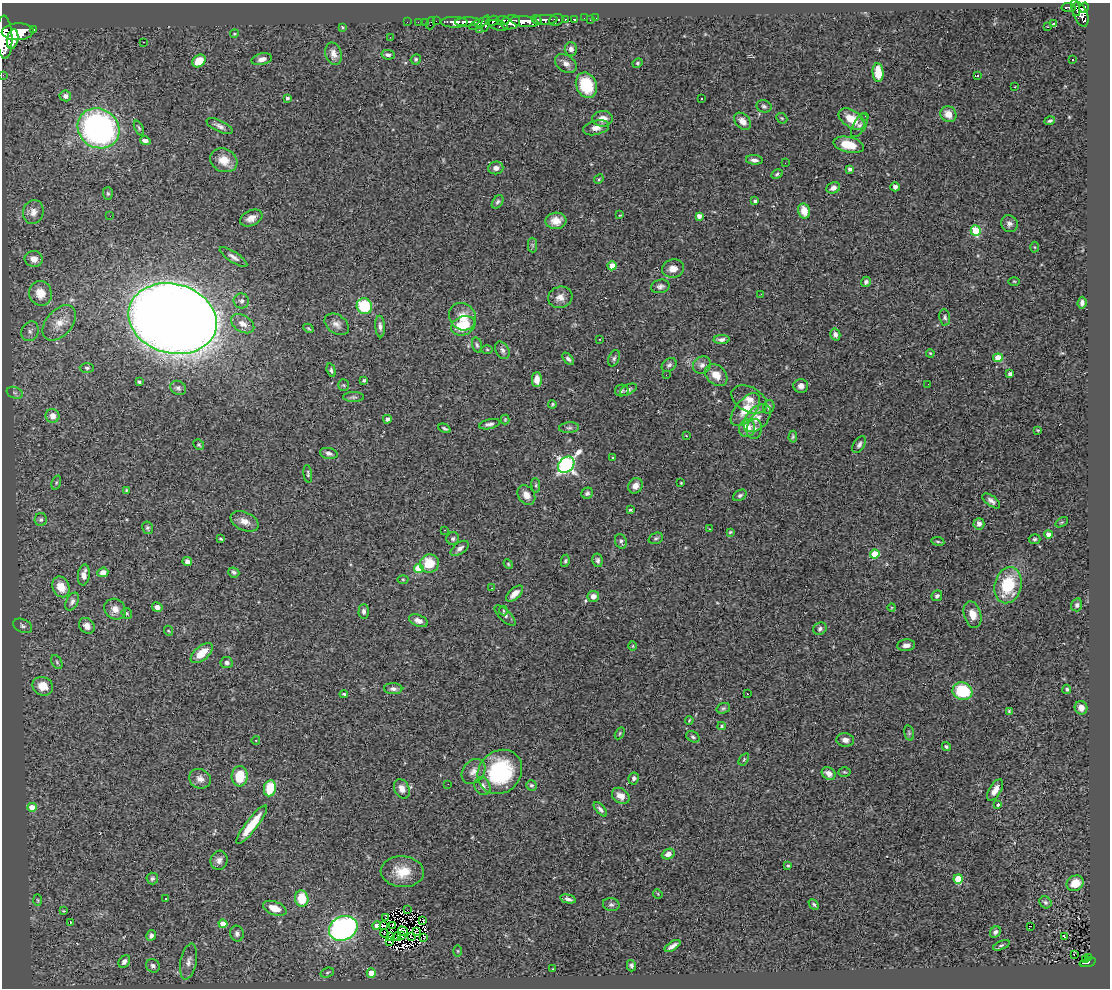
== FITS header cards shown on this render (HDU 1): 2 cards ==
NAXIS1  =                 1108
NAXIS2  =                  986

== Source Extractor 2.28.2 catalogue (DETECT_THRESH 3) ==
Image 1108 x 986 px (HDU 1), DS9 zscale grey, 1 PNG px = 1 image px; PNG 1112 x 990 px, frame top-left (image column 1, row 986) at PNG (2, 3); each listed source drawn as its Kron ellipse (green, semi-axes under 4 px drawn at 4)
Background 0.839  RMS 0.05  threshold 0.15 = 3 sigma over >= 5 px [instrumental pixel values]
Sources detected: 327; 9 with non-positive FLUX_AUTO (blend fragments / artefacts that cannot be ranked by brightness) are neither listed nor drawn; the other 318 listed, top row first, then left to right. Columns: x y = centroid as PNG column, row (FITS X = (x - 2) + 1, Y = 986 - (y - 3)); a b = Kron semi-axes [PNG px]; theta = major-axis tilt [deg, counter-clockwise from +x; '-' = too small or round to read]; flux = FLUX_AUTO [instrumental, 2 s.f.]
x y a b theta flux
1068 8 7 4 -3 160
1076 8 9 4 -77 230
1084 8 5 4 - 500
1080 14 13 7 -68 680
584 18 2 2 - 9.6
596 18 2 2 - 7.2
574 19 4 3 - 61
503 20 7 4 -3 330
536 20 5 3 - 420
545 20 12 4 1 1100
556 20 7 5 23 250
565 20 3 3 - 180
590 20 3 2 - 5.9
436 21 2 2 - 11
493 21 6 4 17 550
525 21 14 5 -7 1900
407 22 2 2 - 13
418 22 2 2 - 12
425 22 2 2 - 15
454 22 13 5 0 1300
467 22 12 4 2 1000
511 22 10 7 16 950
431 23 6 2 71 31
479 23 11 4 28 570
486 23 8 3 78 460
1054 24 4 3 - 12
498 25 10 5 -17 250
1047 26 3 2 - 5.4
342 27 3 3 - 4.5
34 29 3 3 - 110
479 30 3 3 - 3.2
18 32 16 8 2 3900
234 34 4 3 - 3
4 37 21 8 -88 4500
390 37 2 2 - 2.2
13 39 10 5 79 1700
143 42 2 2 - 1.6
571 49 6 6 - 13
333 54 11 8 -76 24
388 55 6 5 - 9.4
262 59 10 5 13 16
416 59 5 5 - 5.5
1072 60 3 2 - 2.9
199 61 7 5 42 56
566 63 12 8 -32 19
637 63 5 3 - 4.8
878 73 9 5 -86 67
3 75 2 2 - 6.5
977 75 3 2 - 4
586 85 13 10 -68 130
1015 87 3 2 - 5.2
65 96 6 5 - 12
287 98 4 3 - 6.3
701 99 3 3 - 15
764 106 8 6 -18 8.2
948 114 8 7 - 35
865 116 2 2 - 1.5
782 118 6 5 - 4.2
603 119 10 8 1 29
852 119 14 8 -34 68
743 121 10 7 -46 25
1050 121 5 4 - 6
859 125 13 6 59 13
219 126 14 5 -25 14
98 128 22 19 -34 970
139 128 8 4 -65 5.2
596 128 13 7 14 24
145 141 5 4 - 19
849 145 15 7 -13 69
224 160 14 11 -26 43
754 160 8 4 -5 12
785 163 2 2 - 1.7
496 168 7 6 - 15
850 169 4 4 - 11
777 174 6 4 31 5.2
599 179 5 4 - 3.7
895 187 5 4 - 11
833 188 7 5 24 15
108 193 6 5 - 5
755 201 4 4 - 9.6
498 202 7 5 57 7.4
804 211 7 6 - 43
33 212 12 10 76 24
620 215 3 2 - 2.9
110 216 2 2 - 25
699 216 4 4 - 17
251 218 12 7 25 22
556 221 10 8 5 32
1009 224 9 8 - 14
976 231 5 5 - 150
532 245 7 4 -89 5.7
1035 247 5 3 - 3.4
233 257 16 5 -33 15
34 259 9 8 - 25
612 266 4 4 - 56
673 269 11 9 11 25
1014 281 6 4 -1 3.9
866 282 5 4 - 7.1
660 286 9 6 13 10
40 293 12 11 - 54
761 294 3 2 - 4
560 297 12 10 16 27
241 301 8 7 - 11
1082 303 6 4 84 11
364 306 8 7 - 150
462 317 14 12 -49 45
945 317 8 5 -80 7.3
172 319 45 34 -15 8100
59 323 20 13 50 53
243 324 13 8 -31 28
337 324 13 9 -36 19
380 326 11 4 -86 11
463 326 12 9 22 98
308 328 5 3 - 3.5
30 331 10 8 64 16
835 334 6 5 - 13
600 339 3 2 - 4.4
722 340 8 4 3 13
477 345 8 4 -74 6.6
487 350 6 4 -1 3.7
502 350 9 6 -60 12
930 353 4 3 - 3.1
614 358 8 5 70 7.3
998 358 5 4 - 100
568 359 7 4 -47 9
669 365 8 6 43 8.9
702 365 9 8 - 15
87 368 7 5 -2 7
331 370 7 3 -74 5.9
1010 374 4 4 - 8.6
666 375 2 2 - 4.1
716 375 12 9 -43 44
537 379 7 5 90 26
364 380 3 3 - 5.4
139 382 3 3 - 5.9
928 384 2 2 - 2.2
343 385 5 5 - 5.2
801 386 7 7 - 18
178 388 8 6 -32 8.7
628 390 9 4 28 8.2
622 391 7 5 10 6.3
15 393 8 5 -18 9.1
354 397 10 5 0 8.2
749 399 19 12 -29 39
552 404 4 3 - 4.2
769 407 7 5 72 8.8
745 410 19 10 51 68
53 416 7 7 - 32
757 418 17 10 46 36
387 419 4 4 - 8.8
505 420 5 4 - 3.6
490 424 10 5 13 12
444 428 6 4 -26 6.3
569 428 10 5 5 8.9
747 428 9 8 - 47
754 429 10 7 85 16
1038 430 3 3 - 3.7
686 436 3 2 - 3.4
793 437 6 4 87 5.1
199 445 6 5 - 4.9
859 445 9 5 57 9.9
329 453 9 5 -12 10
612 458 3 2 - 4.6
566 465 9 7 46 1100
308 474 9 4 -82 5.5
56 482 7 4 71 5.2
681 483 3 2 - 2.6
536 485 7 4 -83 5.3
635 486 8 7 - 26
126 490 3 2 - 2.7
587 493 6 5 - 8.3
526 495 11 8 -55 28
740 495 7 5 32 8.3
991 501 10 5 -37 12
631 510 4 3 - 5.5
41 520 6 6 - 7.3
245 521 15 9 -23 26
1062 522 7 4 31 4.7
979 524 6 5 - 14
148 528 6 5 - 5.9
709 529 3 2 - 3.6
444 530 3 2 - 4
730 532 4 3 - 3.8
1048 534 4 4 - 22
656 538 7 5 19 6.8
221 539 4 3 - 5.7
453 539 6 6 - 7.8
1034 539 6 5 - 5.5
621 541 7 5 -69 7.9
938 541 6 3 -9 4.5
460 548 10 5 35 13
875 554 5 4 - 130
597 560 7 5 -79 7.4
187 561 5 4 - 14
565 561 6 4 80 5.1
429 564 10 9 - 78
508 564 5 4 - 3.8
419 569 5 4 - 98
103 572 5 4 - 21
234 572 5 5 - 6.7
84 575 10 6 82 22
403 579 5 3 - 3.6
1008 585 18 13 77 160
61 587 10 8 -66 47
492 588 3 2 - 1.8
515 594 10 5 42 26
593 596 5 5 - 20
937 596 6 5 - 7.9
72 602 9 6 61 11
1077 605 6 5 - 9.3
157 607 5 4 - 17
892 607 4 3 - 2.6
115 609 11 10 - 25
364 611 7 5 87 10
503 611 4 3 - 2.8
127 613 6 5 - 4.5
973 615 13 8 -74 32
505 616 13 5 -43 10
418 621 10 5 -21 18
23 626 10 6 -25 11
87 626 9 7 -46 19
820 629 7 6 - 8.7
169 631 5 3 - 2.9
906 645 9 6 6 15
633 646 5 3 - 3.2
202 653 13 7 41 47
57 662 7 5 -60 6.7
227 663 6 5 - 9.5
43 686 10 9 - 54
393 689 9 5 -2 11
1067 689 4 4 - 6.7
962 691 10 8 -17 160
344 694 4 3 - 4.3
747 694 3 2 - 2.7
723 708 7 5 20 5.9
1081 708 7 6 - 20
1009 711 4 4 - 3.8
689 720 4 2 - 3.5
722 726 4 4 - 3.6
620 733 6 4 59 4.1
909 733 8 4 -76 5
693 737 7 5 -30 6.5
256 740 4 3 - 2.4
845 740 9 6 -6 18
946 746 4 3 - 5
744 759 7 3 55 3.9
473 771 14 10 49 25
500 772 23 20 45 300
844 772 6 5 - 4.5
829 773 7 6 - 23
240 776 10 8 86 94
634 778 6 5 - 8.6
200 779 11 9 -25 21
448 784 2 2 - 3.1
531 785 5 5 - 6.1
482 786 9 7 -62 17
270 788 8 6 81 99
402 789 10 7 -62 26
995 790 12 6 59 25
621 796 9 7 -35 28
998 805 3 3 - 14
32 807 5 4 - 35
600 809 9 4 -48 9.8
252 825 24 6 52 91
668 854 7 5 24 17
219 860 10 8 74 17
788 865 4 3 - 3.9
402 872 21 15 -4 73
152 879 6 6 - 7.8
958 879 5 4 - 120
1075 883 9 7 28 45
658 894 5 4 - 3
166 898 3 2 - 3.1
302 899 8 6 -82 96
568 899 8 4 -13 9.5
38 900 6 4 -88 4.2
1045 902 6 5 - 7.2
814 904 6 4 -46 6
611 905 8 6 -13 8.9
275 908 12 6 -20 47
407 910 2 2 - 0.73
63 911 3 3 - 2.8
385 918 2 2 - 5.8
423 920 3 2 - 5
70 923 3 2 - 36
223 924 4 4 - 37
377 926 4 4 - 8.6
384 926 4 2 - 10
392 926 4 2 - 3.4
1030 926 4 2 - 9.2
343 928 15 12 24 770
403 931 5 3 - 0.19
416 931 3 2 - 2.6
995 932 6 5 - 10
385 933 4 2 - 2.2
237 934 8 7 - 11
151 935 5 5 - 11
401 936 4 2 - 4
390 937 3 2 - 1.9
397 937 4 2 - 3.2
411 937 3 2 - 2.6
424 937 4 2 - 0.68
1065 937 3 3 - 55
389 942 3 2 - 5.8
1001 945 9 4 23 5.3
672 946 9 3 32 13
458 951 5 3 - 3.7
1074 954 3 2 - 4.5
1088 957 3 2 - 26
1086 960 3 3 - 28
188 961 18 8 78 22
124 962 7 5 51 14
1088 962 8 3 15 78
153 966 7 6 - 11
631 966 6 4 -76 7.2
553 969 3 2 - 2.1
327 973 7 4 19 5.1
371 973 4 4 - 58
At the frame edge (FLAGS 8, measured only in part): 2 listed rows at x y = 4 37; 3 75
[9 non-positive-flux detections neither listed nor drawn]